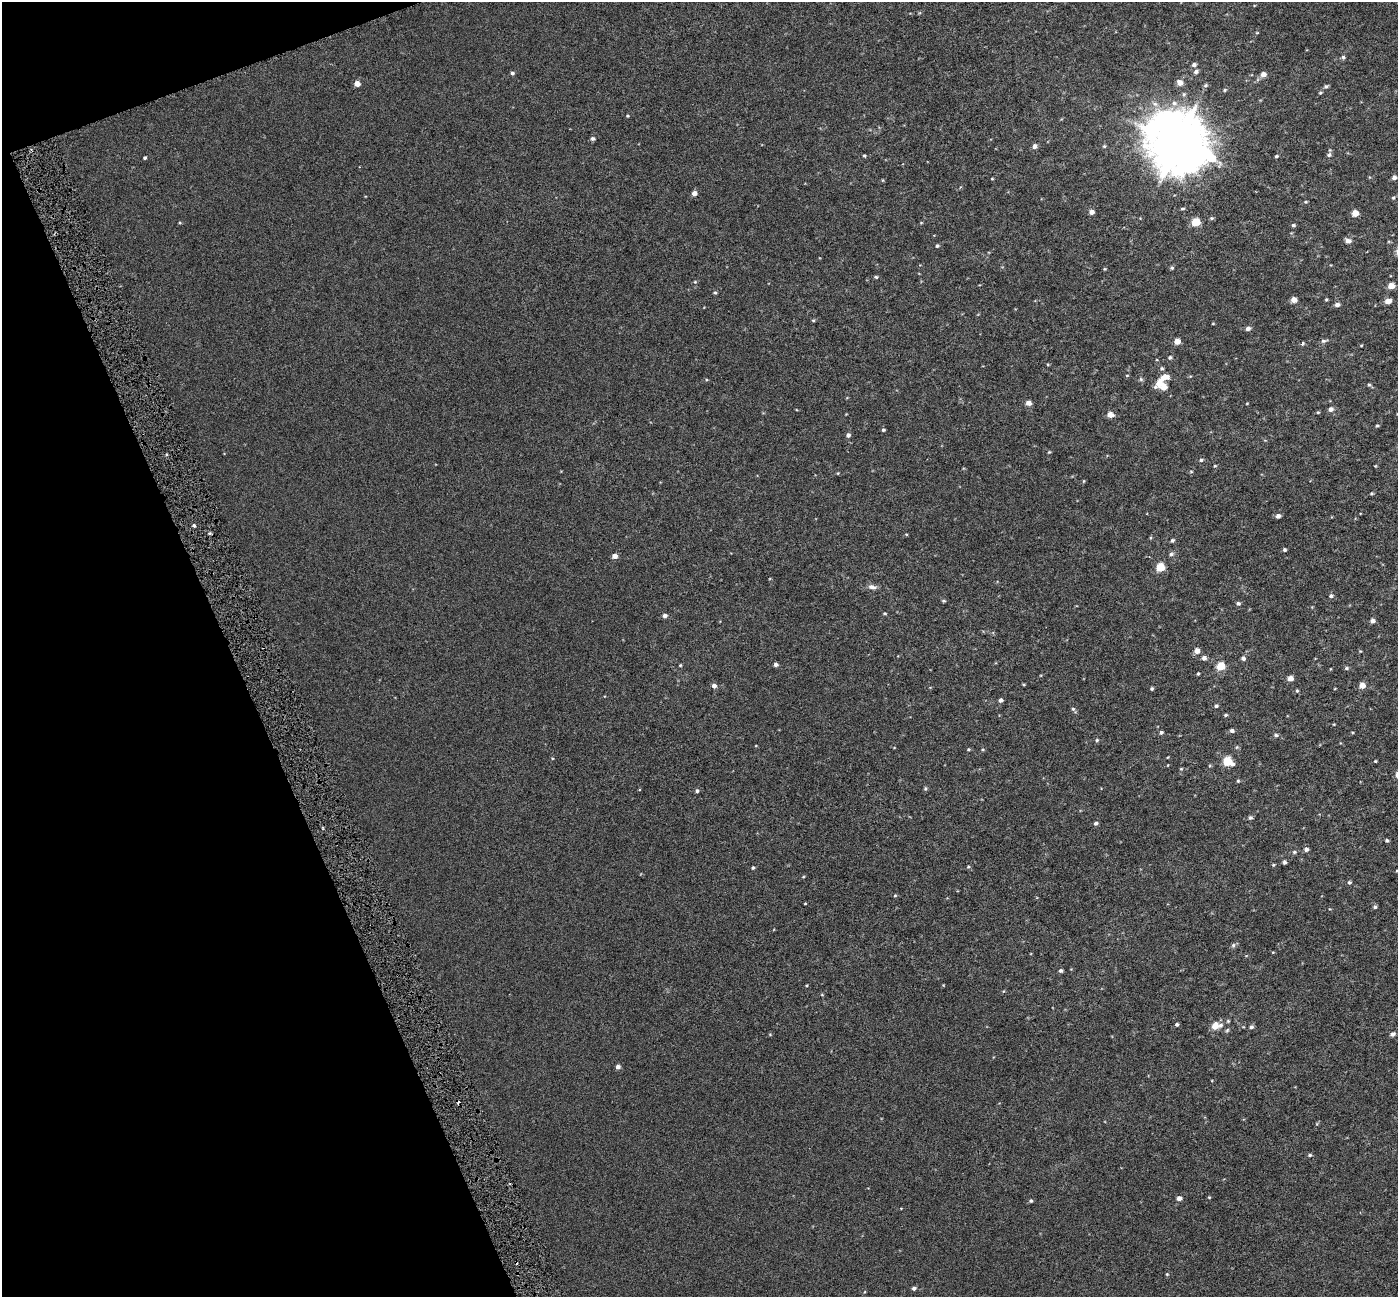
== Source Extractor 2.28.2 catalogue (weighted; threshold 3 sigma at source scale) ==
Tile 5 of 4 x 4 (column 1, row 2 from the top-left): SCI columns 4-1399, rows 2732-4026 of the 5589 x 5407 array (HDU 1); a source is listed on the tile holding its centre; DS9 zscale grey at full resolution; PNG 1400 x 1299 px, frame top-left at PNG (2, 2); no overlay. Shown black and unused: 18% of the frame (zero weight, under 3 of 6 exposures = <1% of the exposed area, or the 3 px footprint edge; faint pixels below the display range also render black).
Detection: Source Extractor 2.28.2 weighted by HDU 2 'WHT'; one run over the whole footprint, this tile lists its part. Background 6.72e-04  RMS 0.0026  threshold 0.0105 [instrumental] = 3 sigma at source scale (4.09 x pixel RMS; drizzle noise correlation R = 1.36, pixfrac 0.8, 0.0396/0.0396 arcsec/px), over >= 5 px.
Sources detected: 162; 2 cosmic-ray / hot-pixel residue — not listed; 2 inside a brighter listed object's ellipse — not listed separately; the other 158 listed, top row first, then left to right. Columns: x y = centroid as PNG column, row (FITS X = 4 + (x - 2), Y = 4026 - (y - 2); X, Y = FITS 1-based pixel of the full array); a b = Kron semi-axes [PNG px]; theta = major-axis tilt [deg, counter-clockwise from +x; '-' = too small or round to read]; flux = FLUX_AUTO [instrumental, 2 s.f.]
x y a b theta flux
1257 33 5 3 - 0.19
1343 57 5 5 - 0.45
1194 65 5 4 - 0.64
1196 72 6 5 - 0.63
512 73 5 5 - 0.43
1263 74 6 5 - 1.4
1180 83 6 5 - 1.8
357 84 4 4 - 2
1326 86 6 5 - 0.47
1225 90 5 4 - 0.3
1320 93 5 4 - 0.27
1174 103 9 7 -27 1.1
627 116 5 4 - 0.23
593 139 6 5 - 0.5
1177 143 19 17 -40 1200
1035 146 6 5 - 0.78
1104 146 5 4 - 0.29
864 155 4 3 - 0.26
1329 155 7 6 - 0.57
1276 156 4 3 - 0.34
145 158 3 3 - 0.34
1394 177 5 5 - 0.78
992 179 4 3 - 0.19
694 193 4 4 - 1.4
1393 198 5 4 - 0.33
1305 202 5 4 - 0.26
1183 209 5 4 - 0.33
1092 212 5 4 - 1.2
1355 213 5 4 - 3.5
1211 218 5 4 - 0.33
1196 222 5 5 - 8
180 223 4 3 - 0.19
921 223 5 3 - 0.19
1293 225 5 4 - 0.37
1348 241 7 5 -20 1.1
937 246 5 4 - 0.36
1172 268 5 4 - 0.38
1105 269 4 4 - 0.21
876 277 5 4 - 0.33
695 282 5 4 - 0.26
1391 286 5 4 - 2.6
715 293 5 4 - 0.31
1326 299 4 3 - 0.28
1294 300 5 4 - 2.2
1388 301 5 5 - 1.9
1337 305 5 5 - 0.87
813 320 4 4 - 0.25
1213 324 4 3 - 0.18
1248 328 5 4 - 0.86
1177 341 4 4 - 2.7
1324 341 9 5 13 0.55
1302 343 4 3 - 0.55
1361 345 5 3 - 0.21
1170 357 5 5 - 0.41
1048 365 5 3 - 0.22
1162 368 5 5 - 0.4
1127 375 5 3 - 0.21
1141 379 6 5 - 0.39
1159 383 11 6 50 2.5
1369 385 5 5 - 0.31
1164 387 6 6 - 2.2
1028 403 5 4 - 1.6
1247 403 4 3 - 0.15
1331 409 6 5 - 0.91
1318 412 4 4 - 0.24
1110 414 6 5 - 2.2
1377 426 5 4 - 0.31
883 430 4 4 - 0.38
848 435 5 5 - 0.71
1049 452 4 4 - 0.24
1201 460 5 4 - 0.42
1215 466 4 4 - 0.23
1375 466 4 3 - 0.18
1191 472 5 3 - 0.23
838 473 4 3 - 0.2
1084 481 5 3 - 0.19
1371 493 5 3 - 0.27
1278 516 5 4 - 0.82
194 526 4 3 - 0.39
906 534 5 3 - 0.19
1172 540 5 4 - 0.42
1284 550 4 3 - 0.39
1171 554 7 5 24 0.57
614 556 5 4 - 1.5
1160 567 5 5 - 8.3
872 587 13 6 -5 1
1331 596 5 5 - 0.53
943 601 5 4 - 0.31
1238 603 5 5 - 0.47
885 613 5 4 - 0.26
665 616 5 5 - 0.76
1372 621 5 5 - 0.84
1197 651 5 5 - 1.7
1204 658 5 5 - 0.85
1243 658 5 5 - 0.69
776 664 4 4 - 0.68
680 665 4 3 - 0.24
1221 666 5 5 - 7.2
1346 668 6 4 1 0.38
1198 674 4 3 - 0.27
1290 678 4 4 - 1.9
1024 685 5 3 - 0.21
1362 685 5 5 - 2.1
714 686 5 5 - 1
1152 688 4 3 - 0.34
1297 691 4 3 - 0.28
1001 700 4 4 - 0.65
1216 706 5 4 - 0.44
1073 709 9 4 -49 0.47
1226 715 5 4 - 0.35
1334 724 4 3 - 0.16
1232 731 5 4 - 0.57
1161 732 5 4 - 0.42
1276 735 6 5 - 0.48
1097 740 4 4 - 0.34
1237 747 5 4 - 0.29
968 749 4 4 - 0.23
1168 757 4 2 - 0.15
552 758 4 3 - 0.17
1227 761 6 5 - 11
1375 761 3 3 - 0.23
1181 769 4 4 - 0.23
1238 781 5 4 - 0.27
925 789 6 5 - 0.32
697 791 5 4 - 0.45
1250 818 5 5 - 0.48
1096 823 5 4 - 0.62
1387 840 4 4 - 0.4
1306 849 5 5 - 0.77
1294 852 6 5 - 0.43
1284 862 4 4 - 0.57
1273 865 5 4 - 0.23
968 866 5 4 - 0.27
753 868 4 4 - 0.33
803 877 5 3 - 0.2
1349 882 5 5 - 0.35
895 895 5 4 - 0.25
805 903 3 2 - 0.16
1375 907 5 5 - 0.4
1233 945 7 5 -80 0.47
1273 952 4 3 - 0.17
1061 971 5 4 - 0.47
807 985 4 3 - 0.18
822 995 5 3 - 0.21
1228 1021 5 5 - 0.27
1177 1024 4 4 - 0.42
1215 1026 7 6 - 2.8
1251 1027 5 5 - 0.55
1227 1030 6 5 - 0.35
1393 1034 7 5 28 0.65
770 1035 5 3 - 0.18
618 1067 5 5 - 0.93
1310 1155 5 4 - 0.37
1209 1197 4 4 - 0.21
1179 1198 5 5 - 0.98
1031 1201 5 4 - 0.35
1167 1274 4 4 - 0.23
914 1288 5 4 - 0.62
Isophote crosses this tile's border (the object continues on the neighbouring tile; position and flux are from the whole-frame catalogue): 1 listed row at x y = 1388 301